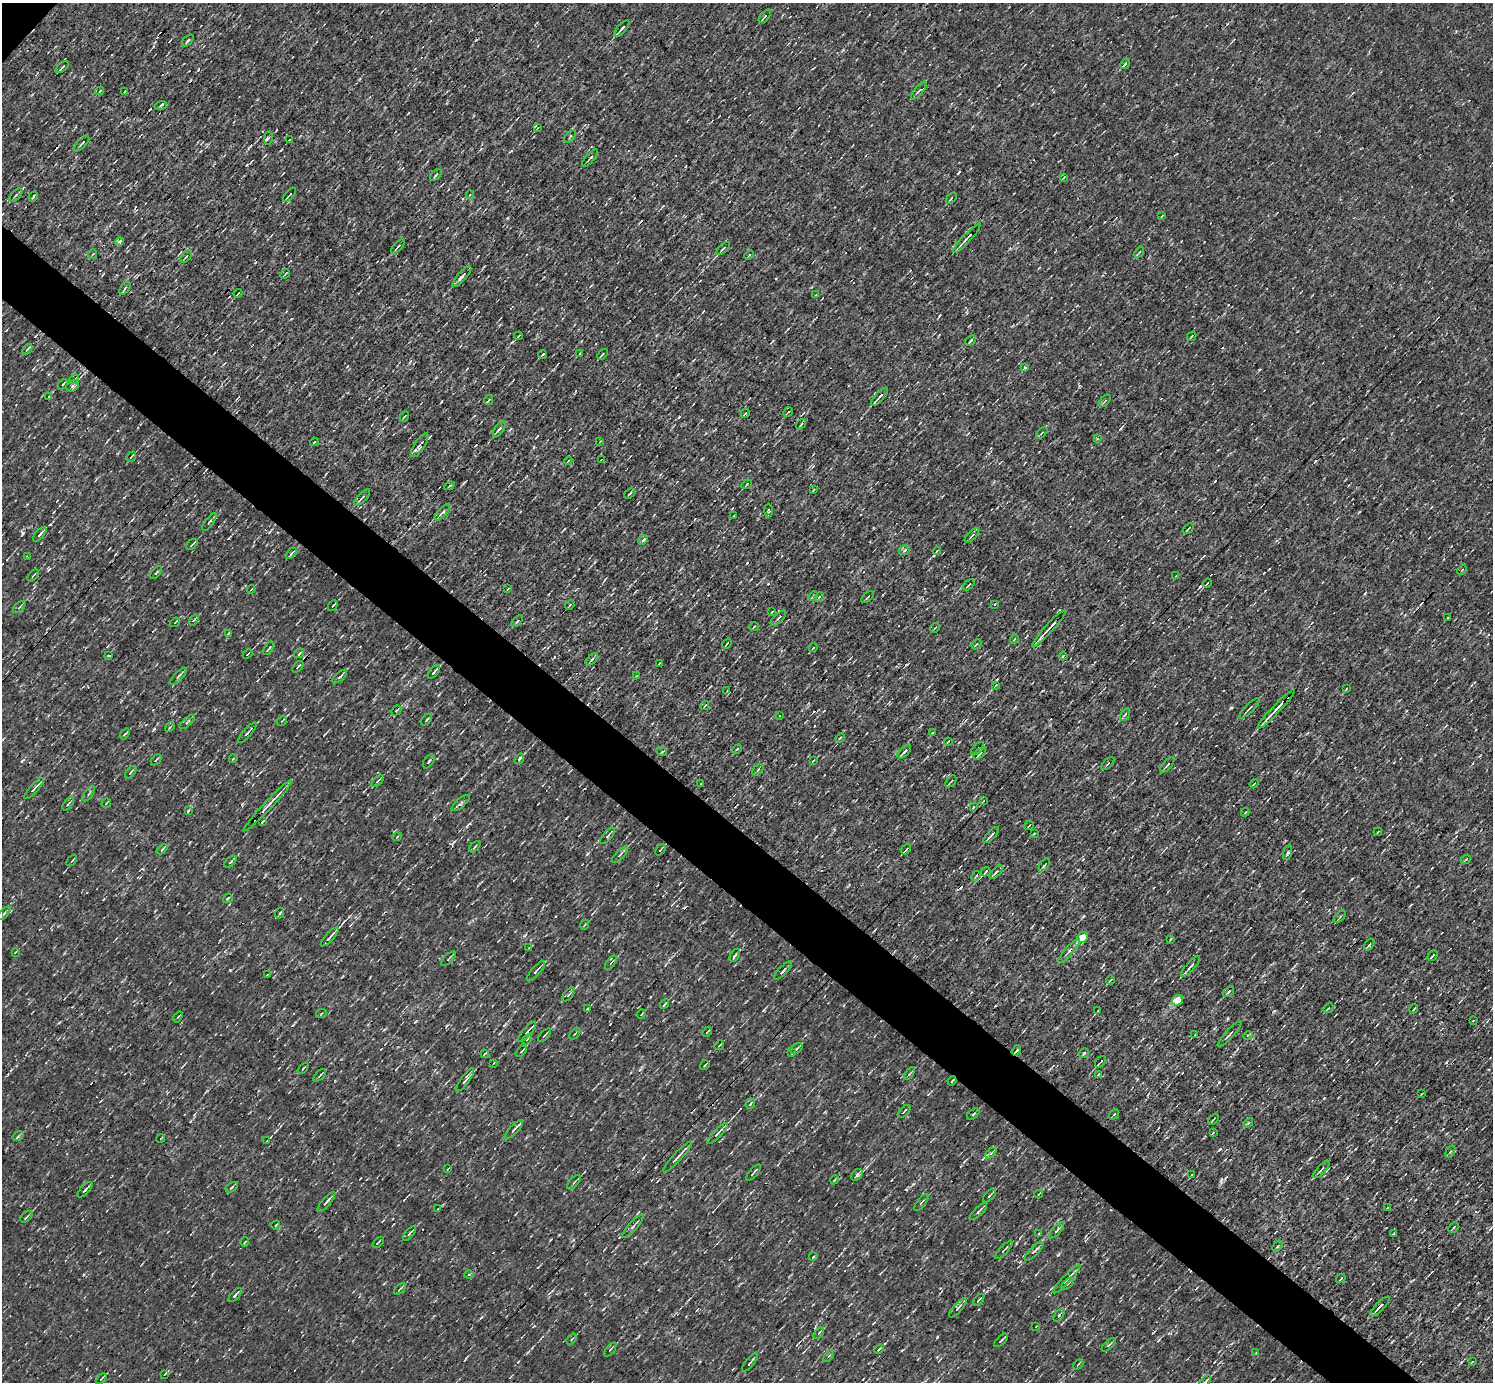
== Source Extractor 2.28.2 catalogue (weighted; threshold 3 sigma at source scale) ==
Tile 6 of 4 x 4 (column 2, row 2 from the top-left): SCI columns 1491-2981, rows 3056-4435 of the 5962 x 5967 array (HDU 1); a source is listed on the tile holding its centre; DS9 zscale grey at full resolution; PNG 1495 x 1384 px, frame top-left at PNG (2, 3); each listed source drawn as its Kron ellipse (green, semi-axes under 4 px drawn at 4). Shown black and unused: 5% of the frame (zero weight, under 3 of 4 exposures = <1% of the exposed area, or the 3 px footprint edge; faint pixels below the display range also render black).
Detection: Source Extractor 2.28.2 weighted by HDU 2 'WHT'; one run over the whole footprint, this tile lists its part. Background 8.55e-04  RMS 0.047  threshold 0.212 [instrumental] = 3 sigma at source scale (4.5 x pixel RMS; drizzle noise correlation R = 1.50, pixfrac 1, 0.05/0.05 arcsec/px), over >= 5 px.
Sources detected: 324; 6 cosmic-ray / hot-pixel residue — neither listed nor drawn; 1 inside a brighter listed object's ellipse — not listed separately; the other 317 listed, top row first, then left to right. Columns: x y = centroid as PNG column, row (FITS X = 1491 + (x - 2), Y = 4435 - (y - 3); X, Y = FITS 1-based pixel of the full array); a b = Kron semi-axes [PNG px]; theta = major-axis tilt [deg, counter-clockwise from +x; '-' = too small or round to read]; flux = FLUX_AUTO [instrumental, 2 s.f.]
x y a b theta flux
765 16 8 3 51 6.5
622 28 10 3 48 12
188 41 7 3 47 8.2
1125 64 6 3 45 9.7
62 67 8 3 40 8.2
100 91 4 2 - 3.8
919 91 11 3 50 12
124 92 3 2 - 3.2
161 105 6 3 19 5.4
538 128 3 3 - 3.7
570 136 7 2 50 4.9
268 138 7 3 80 9.6
289 140 3 2 - 3.4
82 143 10 3 47 7.7
590 158 11 2 48 9.4
436 175 7 2 45 4.9
1063 178 4 2 - 3.7
470 194 4 3 - 3.9
16 195 8 3 46 8
289 195 9 2 50 6
33 197 5 3 - 5.3
951 198 6 2 47 5.3
1162 216 3 2 - 3.6
967 238 20 3 47 17
120 242 4 4 - 21
398 246 9 3 46 9.5
723 249 8 3 45 8
1139 252 6 3 52 5.1
93 254 5 3 - 4.4
749 255 5 3 - 5.3
186 257 7 3 52 6.4
285 274 5 2 - 4.6
462 276 13 4 48 17
125 288 7 3 54 7.7
238 293 4 2 - 5.8
815 295 3 2 - 2.6
518 336 4 2 - 5.1
1191 336 5 2 - 5.4
971 340 6 3 43 7.9
27 349 6 2 47 6
580 353 4 2 - 3.4
543 354 4 2 - 6.3
602 354 6 3 48 6.8
1024 368 3 3 - 19
74 379 5 3 - 5.5
63 384 6 2 45 5.9
73 386 7 5 37 13
49 396 3 2 - 3.3
880 397 12 2 47 18
489 400 5 3 - 5.5
1105 401 7 3 46 5
788 412 5 2 - 3.8
745 413 5 3 - 6.1
404 417 6 3 54 5.2
801 424 6 3 54 5.8
499 429 9 2 55 9.6
1042 433 7 2 46 4.7
1097 438 4 3 - 4.2
600 441 3 2 - 3
314 442 4 3 - 7.3
420 445 14 5 57 21
131 457 6 2 49 6.1
601 460 3 2 - 3
568 461 4 2 - 3.5
747 484 5 3 - 5.4
449 486 5 2 - 4.7
813 490 4 2 - 3.2
630 494 6 3 35 4.9
362 498 11 3 46 10
769 511 7 3 -88 5.8
442 512 10 3 48 12
734 515 4 2 - 4.5
209 522 10 4 54 9
1188 528 6 3 42 5.7
40 534 9 3 48 11
972 535 9 3 44 9.4
643 540 6 3 44 9
192 544 6 2 42 5.9
904 550 6 4 25 7.4
937 551 4 3 - 5.3
291 553 6 4 44 7.5
27 556 3 2 - 3.3
1462 570 5 3 - 3.7
156 573 7 2 50 5.9
33 576 7 2 50 4.9
1175 576 4 2 - 3
1207 583 5 2 - 3.7
969 585 7 2 45 4.4
251 589 4 2 - 3.7
508 589 3 2 - 3.7
813 596 5 3 - 4.4
819 597 5 3 - 5.2
868 597 7 2 40 5.3
995 604 3 2 - 3.3
570 605 5 2 - 4.6
333 606 6 2 49 6.3
19 607 7 2 44 5.4
772 612 3 2 - 3.9
778 618 10 2 44 7.4
1447 618 4 2 - 4
194 620 6 3 53 5.7
517 621 7 3 45 5
175 622 5 2 - 4.1
754 627 5 2 - 4.4
935 628 5 2 - 3.3
1049 628 24 3 48 41
228 633 4 3 - 4.6
1014 639 4 2 - 3.5
727 644 5 2 - 6.1
976 644 6 2 45 3.8
269 648 8 2 53 4.8
813 648 4 3 - 3.9
299 653 5 3 - 6.1
247 654 5 2 - 5
109 656 4 3 - 9.9
1063 656 4 2 - 3.8
592 659 7 4 44 8.6
659 663 3 2 - 4.9
298 667 7 3 49 8.5
434 672 8 2 50 17
178 676 11 4 48 11
340 676 9 3 41 9.4
636 676 3 3 - 3.2
996 685 4 3 - 3.7
1346 689 4 2 - 3.2
727 691 3 2 - 3.3
705 705 5 3 - 3.3
1249 708 13 3 45 12
1276 709 26 2 47 50
396 710 5 3 - 4.9
1125 714 7 4 60 7.8
779 716 2 2 - 3.1
426 720 7 3 46 6
282 721 5 3 - 3.7
187 722 9 3 42 8.2
170 727 5 3 - 4.4
247 733 13 3 48 11
932 733 3 2 - 3.4
125 734 6 3 51 5.3
840 738 5 3 - 4.3
948 742 4 2 - 5.9
978 748 8 3 46 8.5
737 749 5 3 - 4.7
662 752 5 3 - 5.6
904 752 8 2 47 12
980 754 8 2 46 8.1
233 759 4 3 - 3.3
519 759 6 4 55 9.7
156 760 6 2 48 7.6
429 761 8 4 53 10
813 761 4 2 - 3.1
1108 764 8 2 45 4.8
1167 765 10 3 48 7.9
758 770 7 2 45 5.2
131 772 7 3 51 7
378 781 7 3 46 6.6
951 781 7 2 49 5.9
701 783 4 2 - 3
1254 784 5 2 - 5.1
34 789 14 3 47 16
89 794 8 2 54 5.4
983 801 3 2 - 3.4
106 803 5 2 - 4
461 803 11 3 41 10
68 804 8 3 49 7.2
268 805 35 3 47 55
974 807 3 3 - 29
188 811 4 3 - 4.1
1245 812 4 2 - 3.5
263 821 4 2 - 4.7
1029 825 5 2 - 4.2
1378 832 4 2 - 3.3
1034 833 3 2 - 4.2
991 835 10 2 46 13
608 836 10 3 48 7.5
397 837 5 3 - 3.6
475 847 7 2 46 5.9
162 849 6 3 39 5.4
906 849 6 2 49 8.5
660 850 6 2 49 5.3
1288 853 7 2 74 6.4
620 854 11 3 46 9.5
1466 859 5 3 - 4
72 861 6 3 48 5.4
230 862 7 3 41 6.5
1044 865 7 3 53 6.3
986 872 5 2 - 6
996 872 9 4 43 13
976 876 5 3 - 6.4
228 898 5 3 - 5.4
4 913 8 3 46 7.3
280 913 5 3 - 4.3
1340 917 7 3 45 6
584 925 5 3 - 4.5
330 937 12 2 48 27
1082 937 5 5 - 170
1171 939 4 2 - 3.4
1369 945 6 3 54 7.2
529 948 2 2 - 3.5
1069 951 16 4 48 16
15 952 3 2 - 3.3
735 955 7 3 57 7.7
1433 956 6 2 49 6.8
449 959 9 2 45 5.7
611 963 8 3 55 7.5
1190 966 13 3 48 14
783 970 12 2 45 8.4
536 971 13 3 49 11
267 975 3 2 - 2.9
1110 980 4 2 - 4
1229 992 6 3 39 7.7
569 994 8 3 49 8.6
1178 1000 6 5 - 130
664 1004 5 2 - 6.1
1328 1008 6 2 44 3.9
587 1009 3 2 - 4.4
1414 1009 4 2 - 5.1
1098 1011 3 2 - 4.3
321 1014 5 3 - 4.4
641 1014 5 2 - 4.4
178 1017 6 3 52 4.6
1473 1020 3 2 - 3
527 1032 13 3 49 16
707 1032 6 2 47 4.5
575 1034 6 2 50 4.7
1195 1034 4 2 - 3
1229 1034 17 2 47 9.6
545 1035 8 2 48 6.6
1248 1035 5 3 - 4.5
527 1039 6 2 45 3.7
719 1045 5 2 - 4.1
797 1049 7 3 40 6.6
1016 1050 5 2 - 7.4
521 1051 6 2 40 4.9
792 1053 3 2 - 4
1084 1053 5 3 - 6.8
484 1054 4 2 - 3.9
1100 1062 7 2 49 6.9
494 1063 4 2 - 3.6
705 1065 5 3 - 4.5
303 1068 6 2 45 4.6
910 1074 7 3 56 6.1
1098 1074 4 2 - 3.9
320 1075 8 2 43 8.3
465 1080 14 4 54 19
952 1081 5 2 - 7.5
1421 1094 3 2 - 2.7
750 1104 5 4 - 7.8
904 1111 7 2 46 4.7
973 1114 7 3 37 6.8
1114 1114 5 3 - 6.3
1213 1119 6 2 45 4.7
1248 1123 6 3 45 5.6
514 1130 12 3 48 18
717 1133 14 4 45 19
1213 1133 3 2 - 3.6
18 1136 6 3 37 5.9
161 1138 4 2 - 3.7
267 1141 3 2 - 5.8
1450 1152 6 4 58 6.6
991 1153 6 3 44 7.1
678 1157 21 3 47 26
448 1169 4 2 - 3.3
1321 1169 11 3 47 9.4
753 1173 10 2 50 6.5
857 1175 6 5 - 10
1191 1175 4 2 - 2.9
834 1180 4 3 - 4.2
574 1182 8 3 48 7.4
232 1187 7 3 36 6.8
85 1190 10 3 46 13
1039 1194 4 2 - 4
989 1195 8 2 48 7.6
326 1202 12 3 49 14
921 1202 10 3 51 7.5
438 1208 4 2 - 3.5
1387 1208 3 2 - 3.7
978 1212 11 3 44 11
26 1217 7 3 42 6.2
276 1225 4 2 - 3.6
633 1226 15 4 48 15
1454 1227 6 2 46 6.6
1057 1230 10 3 48 9.8
409 1233 9 3 52 8.1
1039 1233 3 2 - 3.4
1394 1234 4 2 - 9.7
245 1242 4 2 - 3.8
378 1242 6 2 44 4.5
1277 1246 6 3 51 7.1
1004 1250 11 3 46 8.2
1034 1251 12 3 45 14
813 1257 4 3 - 3.6
469 1275 4 3 - 5.4
1341 1278 5 2 - 5.2
1067 1279 19 3 47 21
1068 1284 8 2 46 6.1
400 1289 7 3 44 6.5
235 1295 8 3 49 10
979 1300 7 3 49 7.6
1380 1306 13 3 45 20
958 1308 12 4 49 15
1059 1315 7 3 53 8.4
1036 1326 3 2 - 2.5
819 1333 6 3 53 6.5
572 1339 6 3 52 6.2
1001 1340 8 2 45 8.4
1109 1345 9 3 43 8.3
879 1349 5 3 - 7.4
610 1350 8 3 50 6.1
1255 1353 4 2 - 3.4
829 1356 7 3 52 6.7
750 1362 11 3 51 9.2
1472 1362 4 2 - 3.3
1078 1364 6 2 45 4.3
165 1374 4 2 - 3.4
101 1379 6 2 45 4.9
1205 1382 7 3 47 12
Overlapping masked pixels (flux is a lower limit): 4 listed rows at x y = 1016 1050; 952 1081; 753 1173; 1380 1306
Isophote crosses this tile's border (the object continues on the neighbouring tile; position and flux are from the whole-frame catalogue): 1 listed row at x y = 1205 1382
Unlisted compact peaks at least as high as the median listed source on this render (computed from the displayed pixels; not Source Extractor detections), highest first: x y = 1219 1082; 230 970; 1220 1149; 154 729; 1058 1255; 1221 1182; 587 854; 1083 916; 913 1184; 511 151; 1310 1158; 524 936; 291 319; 1079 386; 1269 569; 958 173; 554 657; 240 1351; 1015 707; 518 1362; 1352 879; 49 569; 506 758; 84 1274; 504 1025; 650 997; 566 818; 481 1317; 550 1240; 538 1267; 398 1145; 190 1121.